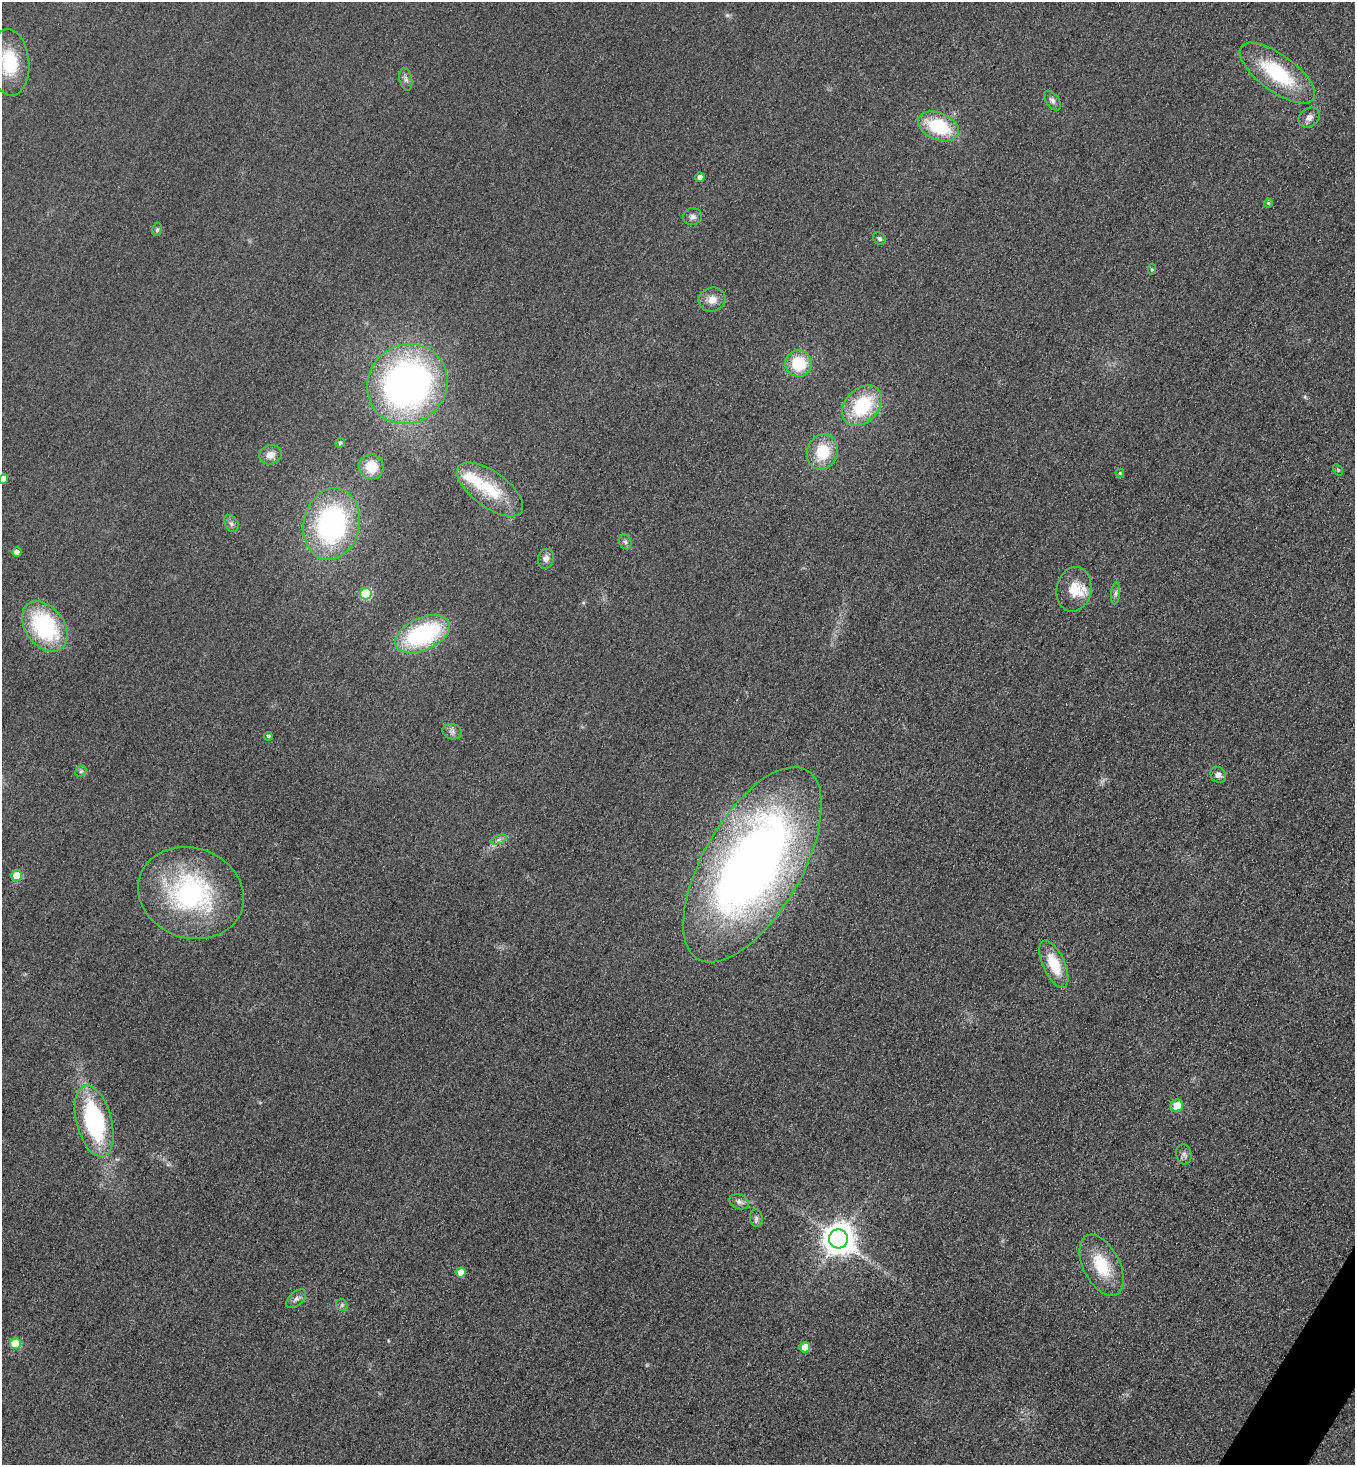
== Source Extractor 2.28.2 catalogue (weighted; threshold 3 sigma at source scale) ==
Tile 6 of 4 x 4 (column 2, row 2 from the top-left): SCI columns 1674-3026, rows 2953-4415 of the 5912 x 5905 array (HDU 1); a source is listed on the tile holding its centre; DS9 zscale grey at full resolution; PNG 1357 x 1467 px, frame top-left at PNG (2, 2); each listed source drawn as its Kron ellipse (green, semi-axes under 4 px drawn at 4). Shown black and unused: <1% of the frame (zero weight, under 3 of 4 exposures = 3% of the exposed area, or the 3 px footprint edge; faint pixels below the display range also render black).
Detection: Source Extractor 2.28.2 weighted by HDU 2 'WHT'; one run over the whole footprint, this tile lists its part. Background 0.0785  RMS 0.017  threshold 0.0781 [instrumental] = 3 sigma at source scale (4.5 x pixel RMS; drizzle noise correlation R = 1.50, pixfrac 1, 0.05/0.05 arcsec/px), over >= 5 px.
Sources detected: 57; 2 inside a brighter listed object's ellipse — not listed separately; the other 55 listed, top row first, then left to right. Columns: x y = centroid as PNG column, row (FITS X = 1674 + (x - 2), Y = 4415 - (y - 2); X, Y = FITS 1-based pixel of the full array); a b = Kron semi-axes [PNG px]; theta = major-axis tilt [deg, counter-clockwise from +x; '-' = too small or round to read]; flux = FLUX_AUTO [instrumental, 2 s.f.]
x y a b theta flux
9 62 33 20 -85 78
1277 73 45 18 -36 130
406 79 11 6 -78 6.4
1052 100 11 6 -53 7
1309 117 11 9 35 10
938 126 21 13 -23 100
700 177 5 4 - 7.9
1268 203 4 4 - 2
693 216 9 8 - 7
157 230 6 5 - 3.1
880 239 7 5 -44 3.5
1152 269 5 4 - 2.8
712 300 13 12 - 16
798 363 13 13 - 71
407 384 41 39 42 730
862 406 23 16 48 110
340 443 5 4 - 3.1
822 452 18 15 70 61
270 455 11 9 17 14
371 467 12 12 - 40
1338 470 6 4 -57 2.1
1120 473 4 4 - 2.1
3 479 5 5 - 23
490 489 39 17 -36 83
231 523 9 6 -59 5.1
331 524 36 28 78 340
625 542 8 6 -67 4.4
17 552 4 4 - 15
546 559 10 8 78 8.8
1074 589 22 17 79 40
1116 593 11 4 85 5.1
366 594 6 5 - 110
45 626 28 19 -53 190
422 634 29 16 24 220
452 732 10 7 -17 7.1
268 736 4 4 - 3.2
81 771 6 4 43 3
1218 775 8 7 - 8.5
498 840 8 4 19 4.4
752 865 109 49 60 1400
17 876 5 5 - 59
191 893 54 45 -20 300
1054 964 25 11 -65 53
1177 1106 6 6 - 27
94 1121 36 17 -75 230
1184 1154 10 7 -78 6.4
739 1202 10 7 -20 6.8
756 1218 9 6 -83 5.1
838 1239 9 9 - 3000
1101 1265 33 18 -63 69
461 1272 5 5 - 21
296 1299 12 7 41 7.2
342 1305 6 5 - 3.7
15 1344 5 5 - 58
805 1347 5 5 - 25
Isophote crosses this tile's border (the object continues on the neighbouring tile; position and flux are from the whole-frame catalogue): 1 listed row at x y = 3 479